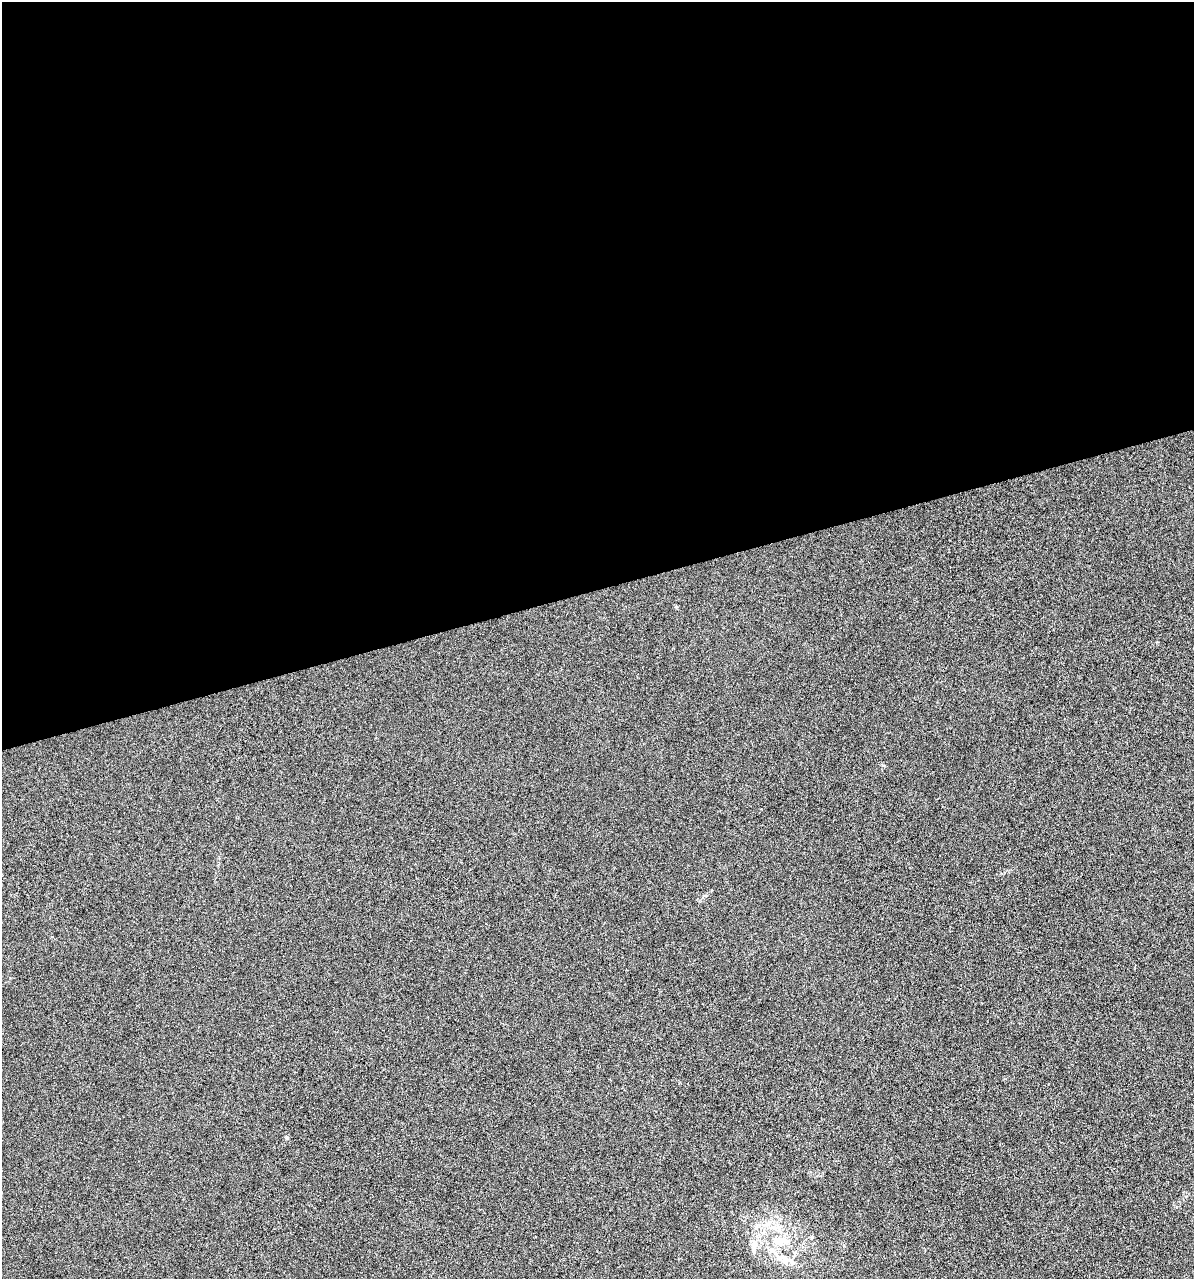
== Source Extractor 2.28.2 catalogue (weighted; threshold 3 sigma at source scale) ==
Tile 2 of 4 x 4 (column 2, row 1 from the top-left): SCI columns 1285-2476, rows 3831-5107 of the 4903 x 5108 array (HDU 1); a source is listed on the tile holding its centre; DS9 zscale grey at full resolution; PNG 1196 x 1281 px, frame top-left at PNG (2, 2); no overlay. Shown black and unused: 46% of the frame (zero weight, under 3 of 6 exposures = <1% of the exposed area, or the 3 px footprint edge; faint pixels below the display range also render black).
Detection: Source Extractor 2.28.2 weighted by HDU 2 'WHT'; one run over the whole footprint, this tile lists its part. Background 4.23e-04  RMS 0.0027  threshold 0.0109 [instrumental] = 3 sigma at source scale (4.09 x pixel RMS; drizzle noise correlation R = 1.36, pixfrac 0.8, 0.0396/0.0396 arcsec/px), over >= 5 px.
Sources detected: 5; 1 inside a brighter listed object's ellipse — not listed separately; the other 4 listed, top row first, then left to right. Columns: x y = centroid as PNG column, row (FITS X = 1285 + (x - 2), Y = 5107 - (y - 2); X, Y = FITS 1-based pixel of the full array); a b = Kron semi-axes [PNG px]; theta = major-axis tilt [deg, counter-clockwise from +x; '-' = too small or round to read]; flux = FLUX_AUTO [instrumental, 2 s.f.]
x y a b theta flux
287 1138 5 5 - 0.36
778 1241 19 15 -35 6.1
754 1247 24 6 80 2.2
784 1259 16 12 -33 3.3